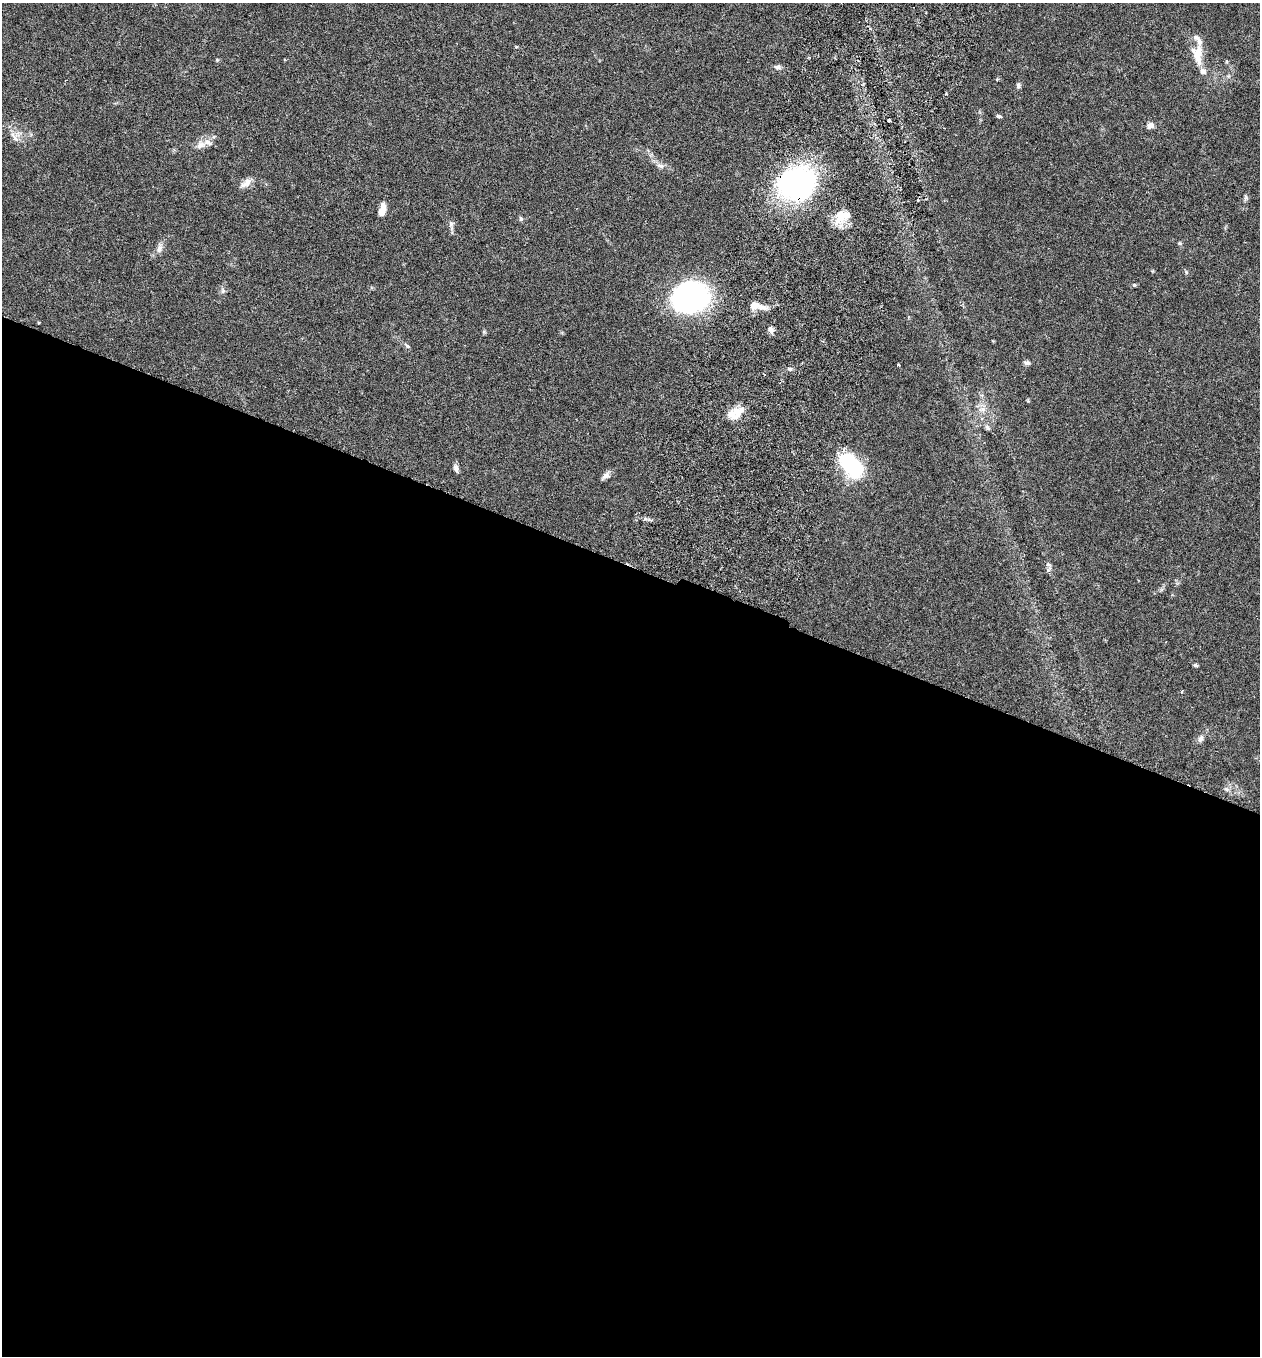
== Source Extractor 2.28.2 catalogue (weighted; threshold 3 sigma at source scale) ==
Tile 14 of 4 x 4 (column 2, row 4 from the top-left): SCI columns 1450-2707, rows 28-1381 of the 5544 x 5467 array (HDU 1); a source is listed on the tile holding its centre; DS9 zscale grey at full resolution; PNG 1262 x 1358 px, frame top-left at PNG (2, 3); no overlay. Shown black and unused: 58% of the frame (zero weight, under 3 of 6 exposures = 3% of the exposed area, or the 3 px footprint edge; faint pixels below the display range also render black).
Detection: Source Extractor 2.28.2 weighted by HDU 2 'WHT'; one run over the whole footprint, this tile lists its part. Background 0.0173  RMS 0.0019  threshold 0.00788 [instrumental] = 3 sigma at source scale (4.09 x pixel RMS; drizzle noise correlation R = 1.36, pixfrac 0.8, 0.05/0.05 arcsec/px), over >= 5 px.
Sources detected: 47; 1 inside a brighter object's white glare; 1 cosmic-ray / hot-pixel residue — not listed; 6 inside a brighter listed object's ellipse — not listed separately; the other 39 listed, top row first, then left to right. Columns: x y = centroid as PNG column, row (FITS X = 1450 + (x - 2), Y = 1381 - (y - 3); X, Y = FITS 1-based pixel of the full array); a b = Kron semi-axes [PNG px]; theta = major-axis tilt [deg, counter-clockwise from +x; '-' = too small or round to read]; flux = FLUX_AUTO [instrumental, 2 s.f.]
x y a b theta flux
1198 54 28 14 -83 3.2
778 67 10 6 4 0.52
997 79 4 4 - 0.16
1018 85 7 6 - 0.4
998 116 6 4 -17 0.32
889 120 3 3 - 0.4
1150 125 9 7 24 0.83
16 138 13 5 -50 0.77
200 145 13 8 38 1.2
660 166 11 5 -18 0.71
246 183 17 8 39 1.2
797 185 40 35 82 33
1246 198 8 5 67 0.38
382 210 14 6 77 1.8
842 216 22 13 24 3.1
521 219 7 5 -88 0.31
451 224 14 5 -83 0.62
1180 243 6 4 -21 0.23
159 249 11 7 66 0.87
1134 285 5 4 - 0.2
223 291 8 6 70 0.46
691 298 33 27 23 44
754 305 9 7 9 1.9
770 330 9 6 -57 0.65
407 346 8 4 -47 0.35
1027 363 7 6 - 0.49
898 365 3 3 - 0.25
790 369 7 5 -2 0.4
738 412 21 12 49 2.6
988 427 7 4 -46 0.39
851 466 25 15 -51 17
456 468 10 6 -75 0.62
606 475 12 7 34 0.79
1048 564 8 5 -15 0.37
1048 570 5 5 - 0.35
1195 665 6 4 -15 0.27
1182 691 4 2 - 0.14
1200 738 10 6 63 0.7
1226 789 6 5 - 0.37
Overlapping masked pixels (flux is a lower limit): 1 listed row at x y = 797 185
Unlisted compact peaks at least as high as the median listed source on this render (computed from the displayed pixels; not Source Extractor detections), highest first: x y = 1186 272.